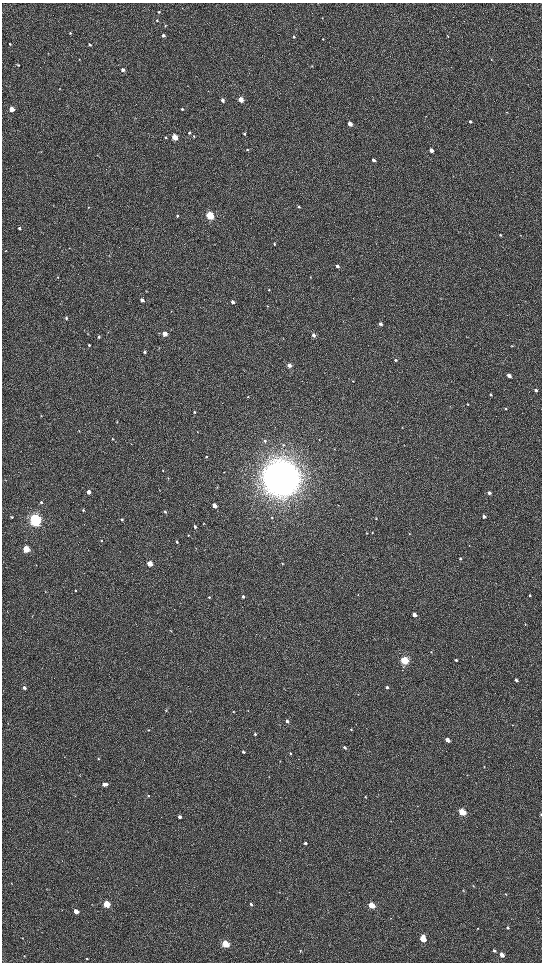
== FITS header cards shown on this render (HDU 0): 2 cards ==
NAXIS1  =                 1080 / length of data axis 1
NAXIS2  =                 1920 / length of data axis 2

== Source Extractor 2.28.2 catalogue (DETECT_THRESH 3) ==
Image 1080 x 1920 px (HDU 0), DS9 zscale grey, zoomed out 1/2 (1 PNG px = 2 x 2 image px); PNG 544 x 964 px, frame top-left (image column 1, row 1919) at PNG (2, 3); no overlay
Background 540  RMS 41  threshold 124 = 3 sigma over >= 5 px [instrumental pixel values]
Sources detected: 173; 4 cannot appear on this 1/2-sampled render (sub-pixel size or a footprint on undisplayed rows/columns) and are not listed; the other 169 listed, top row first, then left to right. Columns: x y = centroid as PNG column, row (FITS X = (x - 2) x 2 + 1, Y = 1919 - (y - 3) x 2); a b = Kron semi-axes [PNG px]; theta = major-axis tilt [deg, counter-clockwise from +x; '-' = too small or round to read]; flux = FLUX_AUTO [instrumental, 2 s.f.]
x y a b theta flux
159 12 3 3 - 8.0e+03
157 20 3 3 - 7.3e+03
165 26 3 3 - 6.4e+03
70 33 3 3 - 6.5e+03
163 35 3 3 - 2.5e+04
294 36 3 3 - 8.5e+03
448 36 4 2 - 6.7e+03
323 39 3 3 - 5.0e+03
10 44 3 2 - 6.6e+03
90 45 3 2 - 9.9e+03
491 59 3 2 - 4.0e+03
18 65 3 3 - 8.2e+03
312 66 3 2 - 5.5e+03
123 70 3 3 - 3.2e+04
59 88 3 2 - 3.0e+03
222 100 3 3 - 2.5e+04
241 100 3 3 - 1.4e+05
12 109 3 3 - 1.1e+05
182 109 4 3 - 9.5e+03
507 112 3 2 - 3.3e+03
426 116 3 2 - 2.9e+03
470 121 3 3 - 1.2e+04
350 124 3 3 - 9.6e+04
189 133 4 3 - 1.5e+04
244 134 3 3 - 1.2e+04
194 136 3 3 - 6.9e+03
165 137 3 3 - 9.4e+03
175 137 4 3 - 2.5e+05
247 149 4 3 - 9.6e+03
431 150 3 3 - 5.9e+04
373 160 3 3 - 3.3e+04
89 207 3 2 - 2.8e+03
299 207 4 3 - 9.3e+03
210 215 4 3 - 8.1e+05
177 216 3 3 - 1.0e+04
19 228 3 3 - 1.8e+04
500 235 3 3 - 6.9e+03
520 235 3 2 - 2.9e+03
274 244 4 3 - 8.9e+03
5 251 3 3 - 5.5e+03
337 266 3 3 - 2.6e+04
58 277 3 2 - 4.2e+03
310 277 3 2 - 4.7e+03
269 290 3 3 - 6.1e+03
146 291 3 2 - 3.4e+03
142 300 3 3 - 3.8e+04
232 302 3 3 - 2.6e+04
267 306 2 2 - 3.1e+03
66 318 4 3 - 1.2e+04
380 324 3 3 - 2.1e+04
88 334 3 2 - 4.2e+03
165 334 3 3 - 1.1e+05
314 335 4 3 - 3.0e+04
99 337 4 3 - 1.2e+04
89 345 3 2 - 9.1e+03
512 346 3 2 - 4.5e+03
144 352 3 3 - 1.5e+04
395 360 3 3 - 1.2e+04
289 365 4 3 - 4.6e+04
509 375 4 3 - 4.3e+04
353 381 3 2 - 4.8e+03
536 390 4 3 - 2.0e+04
490 395 3 3 - 1.2e+04
248 397 3 2 - 4.3e+03
467 404 3 3 - 5.1e+03
505 409 3 3 - 8.5e+03
541 409 2 1 - 1.9e+03
194 412 4 3 - 8.8e+03
41 416 3 3 - 5.4e+03
117 422 3 2 - 5.2e+03
402 427 3 2 - 3.7e+03
79 430 3 2 - 3.8e+03
197 432 3 2 - 2.8e+03
113 439 3 2 - 5.7e+03
265 441 4 3 - 8.8e+03
334 449 3 2 - 3.6e+03
207 457 3 3 - 7.4e+03
163 470 3 3 - 4.7e+03
224 472 3 1 - 2.9e+03
168 478 3 2 - 4.7e+03
281 478 14 14 - 1.9e+07
217 487 3 3 - 5.2e+03
88 492 3 3 - 7.3e+04
489 493 4 3 - 2.3e+04
41 502 3 3 - 1.5e+04
214 505 3 3 - 6.1e+04
83 510 3 3 - 9.1e+03
165 511 4 3 - 1.1e+04
484 516 3 3 - 2.8e+04
12 517 3 3 - 7.4e+03
272 517 3 3 - 5.0e+03
122 519 3 3 - 1.2e+04
376 519 2 2 - 4.0e+03
35 520 5 4 - 2.6e+06
203 523 3 2 - 3.7e+03
195 526 4 3 - 1.9e+04
372 532 3 3 - 5.8e+03
367 533 3 2 - 4.0e+03
409 534 3 2 - 4.2e+03
188 535 3 2 - 4.2e+03
101 541 3 2 - 4.9e+03
177 542 3 3 - 1.1e+04
196 548 3 2 - 3.6e+03
26 549 4 3 - 4.1e+05
204 549 3 2 - 3.6e+03
460 559 3 3 - 9.4e+03
282 563 3 3 - 5.9e+03
150 564 3 3 - 1.7e+05
36 565 3 2 - 3.6e+03
75 590 3 2 - 7.8e+03
358 595 3 2 - 2.1e+03
530 595 3 3 - 7.9e+03
209 597 3 2 - 6.9e+03
243 597 4 3 - 1.4e+04
414 615 3 3 - 6.0e+04
525 624 3 3 - 6.1e+03
171 631 4 2 - 4.8e+03
431 652 3 2 - 3.3e+03
405 660 4 3 - 8.6e+05
456 660 3 2 - 1.0e+04
516 680 3 3 - 2.1e+04
387 687 3 3 - 1.6e+04
24 688 3 3 - 2.4e+04
166 711 3 3 - 5.3e+03
190 711 3 2 - 3.6e+03
233 712 3 2 - 5.6e+03
287 721 3 3 - 2.1e+04
8 723 3 2 - 2.7e+03
351 729 3 3 - 6.8e+03
148 730 3 3 - 5.4e+03
255 734 3 3 - 1.1e+04
447 740 3 3 - 7.4e+04
344 747 3 3 - 1.8e+04
243 752 3 2 - 1.6e+04
290 753 3 3 - 7.5e+03
64 757 2 2 - 2.4e+03
98 758 3 3 - 6.7e+03
79 775 3 2 - 3.3e+03
104 784 3 3 - 4.5e+04
107 784 3 3 - 1.5e+04
148 796 3 3 - 1.1e+04
365 797 3 3 - 6.4e+03
462 812 4 3 - 4.3e+05
541 814 3 2 - 7.9e+03
180 817 3 3 - 3.1e+04
305 843 3 3 - 1.7e+04
11 883 2 2 - 2.6e+03
473 886 3 3 - 6.0e+03
46 890 3 2 - 4.0e+03
463 891 3 2 - 3.0e+03
279 892 2 2 - 3.1e+03
505 894 4 2 - 5.6e+03
92 904 3 2 - 3.7e+03
106 904 3 3 - 4.4e+05
251 904 3 2 - 1.6e+04
372 905 4 3 - 3.9e+05
62 910 3 2 - 3.5e+03
76 911 3 3 - 1.2e+05
391 918 3 2 - 2.7e+03
508 927 3 3 - 1.0e+04
477 929 3 2 - 3.4e+03
22 938 3 2 - 4.1e+03
423 939 4 3 - 2.5e+05
225 944 4 3 - 5.8e+05
300 951 3 2 - 4.1e+03
494 951 4 3 - 1.2e+04
502 955 4 3 - 6.2e+04
24 956 3 2 - 4.2e+03
87 958 3 2 - 8.1e+03
At the frame edge (FLAGS 8, measured only in part): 2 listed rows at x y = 541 409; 541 814
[4 sub-pixel or undisplayed-footprint detections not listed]